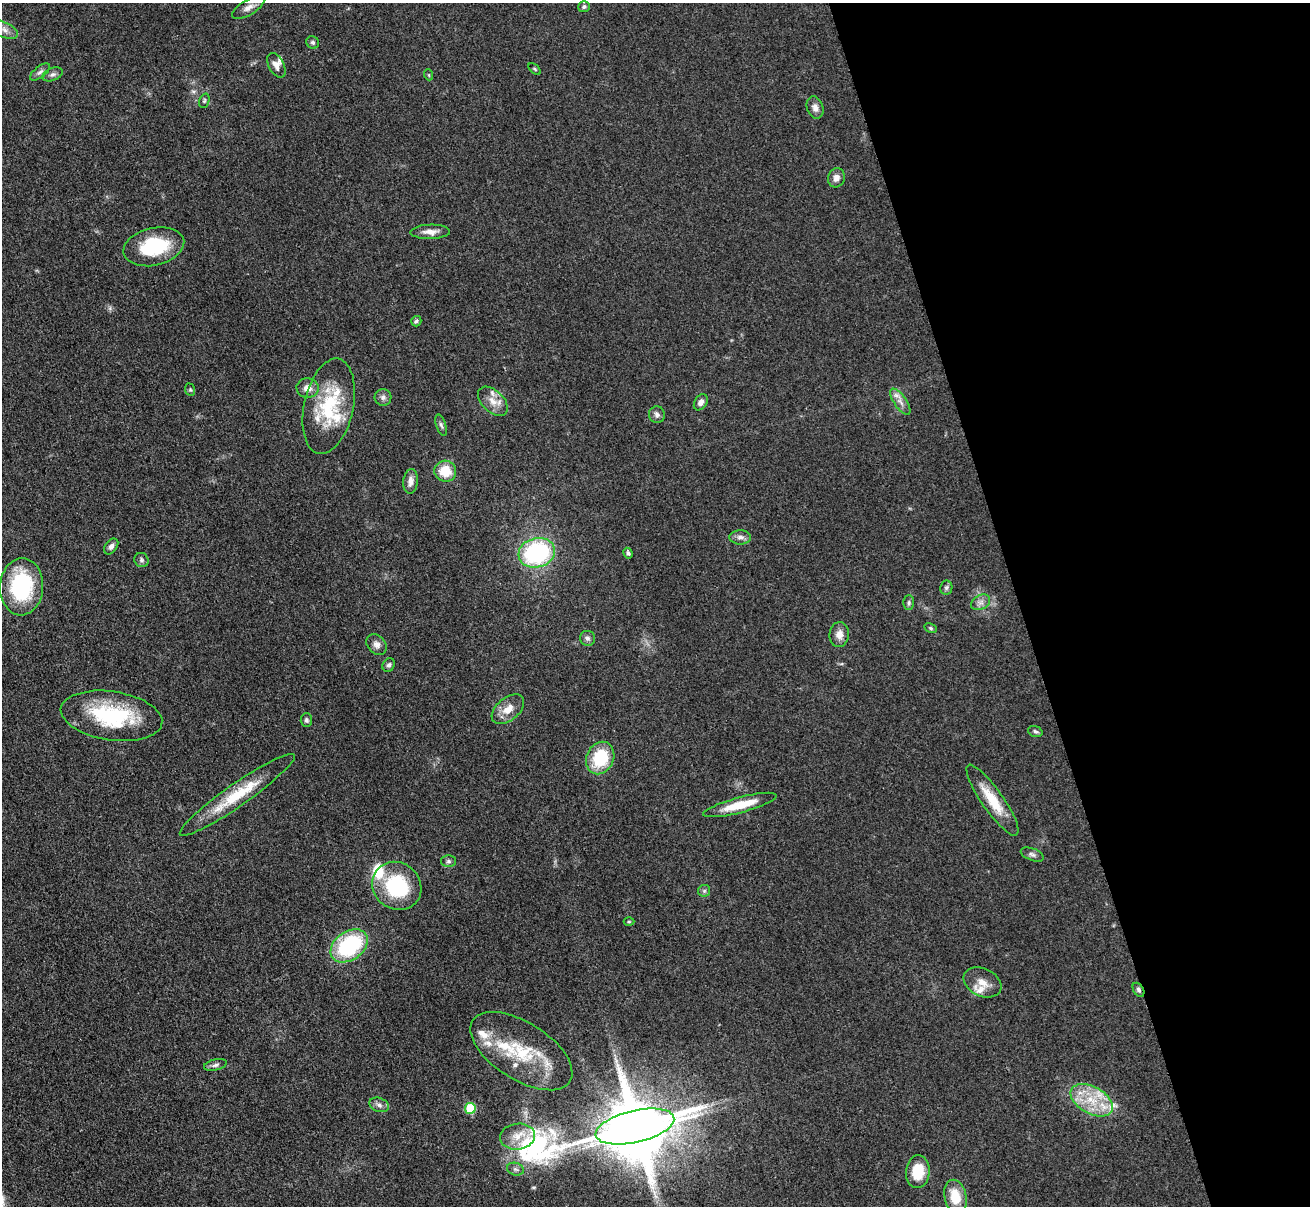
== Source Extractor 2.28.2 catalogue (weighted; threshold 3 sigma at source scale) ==
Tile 12 of 4 x 4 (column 4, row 3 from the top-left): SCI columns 3941-5248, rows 1482-2685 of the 5263 x 5247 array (HDU 1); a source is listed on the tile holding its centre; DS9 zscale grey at full resolution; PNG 1312 x 1208 px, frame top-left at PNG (2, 3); each listed source drawn as its Kron ellipse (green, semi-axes under 4 px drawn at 4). Shown black and unused: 22% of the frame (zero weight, under 3 of 4 exposures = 2% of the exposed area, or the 3 px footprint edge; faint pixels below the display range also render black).
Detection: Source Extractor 2.28.2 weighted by HDU 2 'WHT'; one run over the whole footprint, this tile lists its part. Background 0.0543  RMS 0.0056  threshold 0.0253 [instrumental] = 3 sigma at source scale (4.5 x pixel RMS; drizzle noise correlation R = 1.50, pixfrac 1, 0.05/0.05 arcsec/px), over >= 5 px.
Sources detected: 81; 1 inside a brighter object's white glare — neither listed nor drawn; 14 inside a brighter listed object's ellipse — not listed separately; the other 66 listed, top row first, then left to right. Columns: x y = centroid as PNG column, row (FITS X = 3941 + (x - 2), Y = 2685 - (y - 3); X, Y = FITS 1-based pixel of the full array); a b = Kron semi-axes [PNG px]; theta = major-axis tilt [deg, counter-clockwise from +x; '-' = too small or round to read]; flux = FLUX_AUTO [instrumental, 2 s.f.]
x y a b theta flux
248 7 18 7 30 3.7
584 7 6 5 - 1.2
4 30 15 7 -25 4.6
313 42 6 6 - 1.3
276 65 13 7 -62 3.3
535 69 7 3 -42 0.73
40 72 12 5 38 1.9
52 74 10 6 23 1.9
429 75 5 3 - 0.56
204 101 7 5 71 1.1
815 108 11 8 -71 3.2
836 178 10 8 71 3
430 232 20 7 2 4.4
154 247 31 19 13 33
416 321 5 5 - 1.1
308 388 11 10 - 4.8
190 390 6 5 - 0.81
383 397 8 8 - 2
493 401 18 10 -43 6.5
701 402 8 6 57 2.6
900 402 15 6 -56 3.2
329 406 48 24 78 37
657 415 8 8 - 2.1
441 425 11 5 -71 1.4
445 471 11 10 - 13
411 481 12 7 84 3.6
740 537 11 7 -1 2.8
111 546 9 6 52 2.3
537 553 18 14 17 70
628 553 5 4 - 1.1
141 560 7 7 - 1.4
22 587 28 21 87 52
946 588 7 6 - 1.3
981 602 10 7 30 2.5
909 603 7 5 88 1.2
931 628 6 4 -28 0.86
839 635 12 9 83 4.6
587 638 7 7 - 1.7
377 645 11 9 -47 2.9
389 665 7 6 - 1.4
508 709 19 11 39 7.4
111 716 51 24 -8 51
306 720 7 6 - 1.2
1035 731 7 5 -19 1.2
600 758 17 13 66 26
237 795 69 11 35 25
992 800 42 10 -55 17
740 805 38 7 15 16
1032 854 12 6 -21 1.8
448 861 7 6 - 1.3
397 886 25 23 -38 42
704 891 6 6 - 1.1
629 922 5 3 - 0.51
349 946 20 14 35 58
982 982 20 14 -26 6.6
1138 990 8 5 -59 1.3
521 1051 57 28 -32 38
215 1065 11 5 13 1.9
1092 1100 23 13 -29 17
379 1105 10 7 -20 2.3
470 1108 5 5 - 29
635 1127 40 16 13 4700
517 1137 18 13 7 8.2
515 1169 8 6 -16 1.7
918 1172 16 12 85 13
955 1197 17 11 -77 13
Overlapping masked pixels (flux is a lower limit): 2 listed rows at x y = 1138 990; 635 1127
Isophote crosses this tile's border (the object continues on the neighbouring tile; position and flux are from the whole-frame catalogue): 1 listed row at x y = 4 30